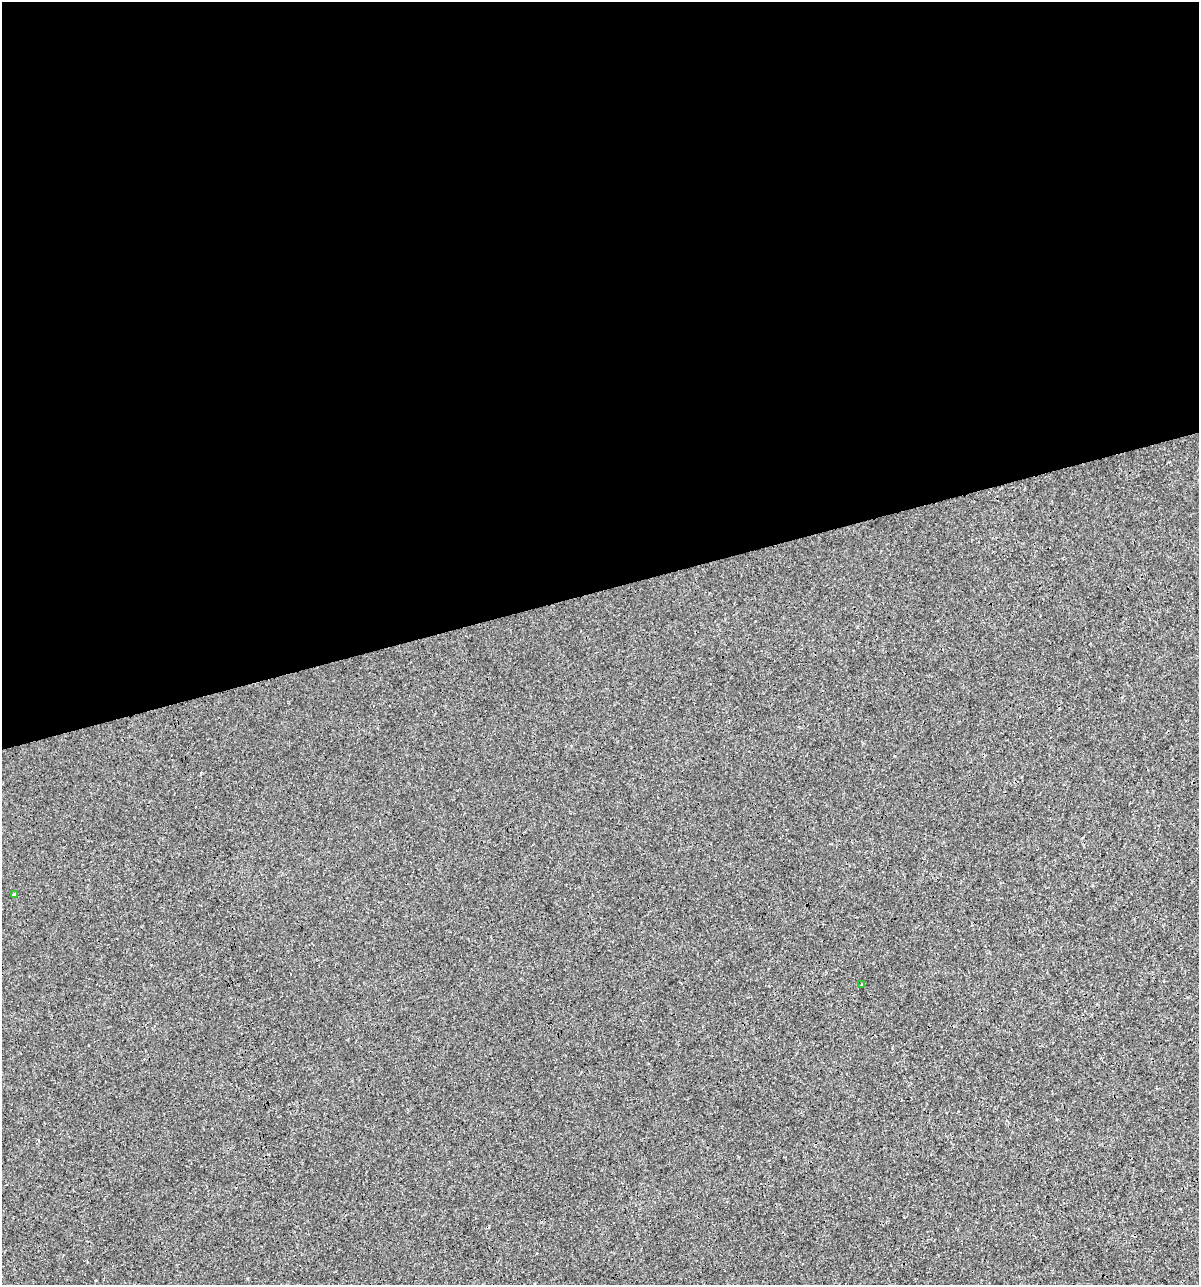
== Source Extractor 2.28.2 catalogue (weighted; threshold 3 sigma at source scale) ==
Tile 2 of 4 x 4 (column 2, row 1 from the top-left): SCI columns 1244-2440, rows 3850-5132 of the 4930 x 5132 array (HDU 1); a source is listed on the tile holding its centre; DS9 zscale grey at full resolution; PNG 1201 x 1287 px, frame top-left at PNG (2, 2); each listed source drawn as its Kron ellipse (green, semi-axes under 4 px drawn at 4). Shown black and unused: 46% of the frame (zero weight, under 3 of 4 exposures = <1% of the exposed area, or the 3 px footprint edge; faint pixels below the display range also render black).
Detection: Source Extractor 2.28.2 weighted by HDU 2 'WHT'; one run over the whole footprint, this tile lists its part. Background 1.50e-04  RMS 0.0017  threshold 0.00779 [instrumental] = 3 sigma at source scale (4.5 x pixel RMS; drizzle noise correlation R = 1.50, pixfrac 1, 0.0396/0.0396 arcsec/px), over >= 5 px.
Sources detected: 3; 1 cosmic-ray / hot-pixel residue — neither listed nor drawn; the other 2 listed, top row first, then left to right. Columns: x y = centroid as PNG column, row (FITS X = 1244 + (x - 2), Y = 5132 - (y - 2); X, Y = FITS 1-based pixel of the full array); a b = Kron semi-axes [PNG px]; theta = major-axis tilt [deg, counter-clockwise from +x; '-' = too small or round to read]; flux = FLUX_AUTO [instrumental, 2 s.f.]
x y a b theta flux
14 895 4 3 - 0.43
861 985 3 2 - 0.34